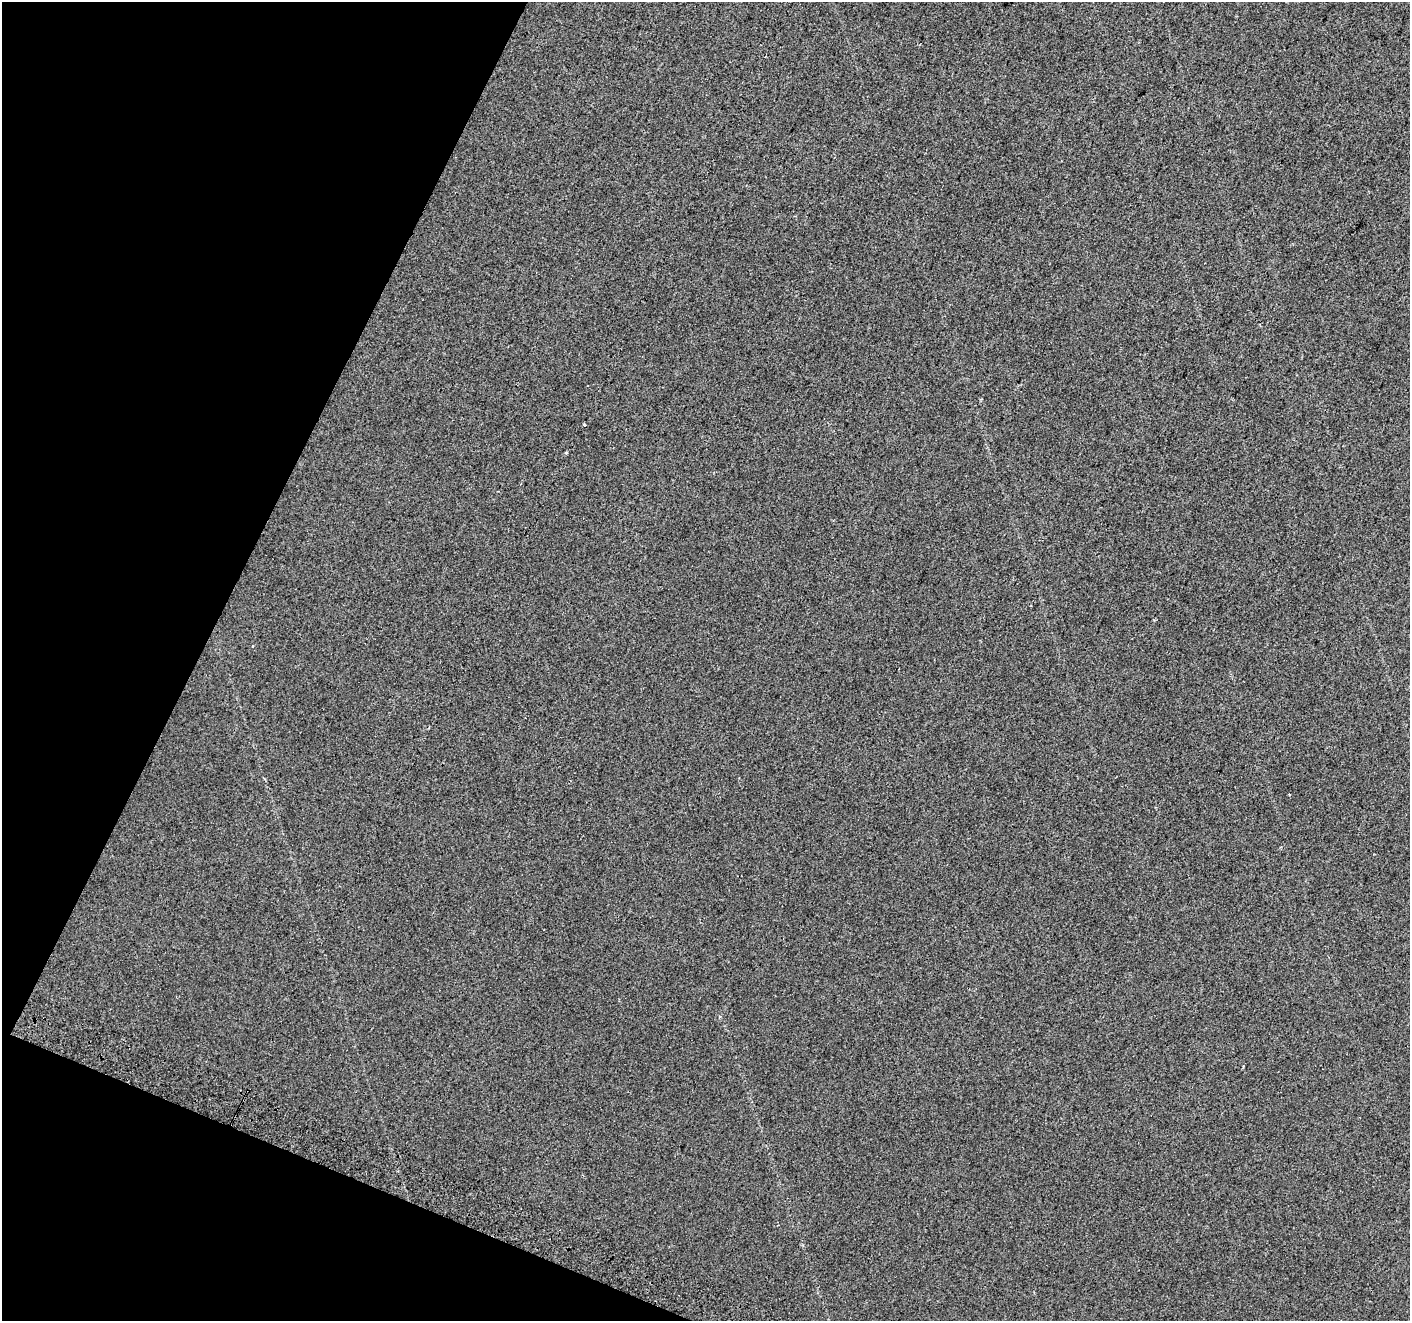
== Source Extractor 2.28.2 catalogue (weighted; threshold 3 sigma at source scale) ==
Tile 9 of 4 x 4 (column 1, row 3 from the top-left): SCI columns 18-1425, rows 1566-2884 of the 5675 x 5835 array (HDU 1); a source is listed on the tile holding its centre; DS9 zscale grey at full resolution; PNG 1412 x 1323 px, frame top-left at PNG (2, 2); no overlay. Shown black and unused: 20% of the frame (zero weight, under 2 of 3 exposures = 2% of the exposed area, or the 3 px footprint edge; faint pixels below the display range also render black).
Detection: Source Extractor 2.28.2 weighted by HDU 2 'WHT'; one run over the whole footprint, this tile lists its part. Background 0.0289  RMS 0.012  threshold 0.0525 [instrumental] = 3 sigma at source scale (4.5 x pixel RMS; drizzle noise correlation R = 1.50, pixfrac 1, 0.0396/0.0396 arcsec/px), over >= 5 px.
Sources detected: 5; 1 cosmic-ray / hot-pixel residue — not listed; the other 4 listed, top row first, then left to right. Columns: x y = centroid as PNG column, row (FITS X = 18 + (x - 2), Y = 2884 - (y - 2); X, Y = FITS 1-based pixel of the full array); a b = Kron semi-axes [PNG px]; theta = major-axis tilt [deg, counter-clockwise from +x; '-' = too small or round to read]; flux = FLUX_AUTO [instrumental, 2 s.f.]
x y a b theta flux
584 425 3 3 - 6.4
566 452 4 2 - 1.2
253 646 3 3 - 2.1
1289 794 3 3 - 2.1